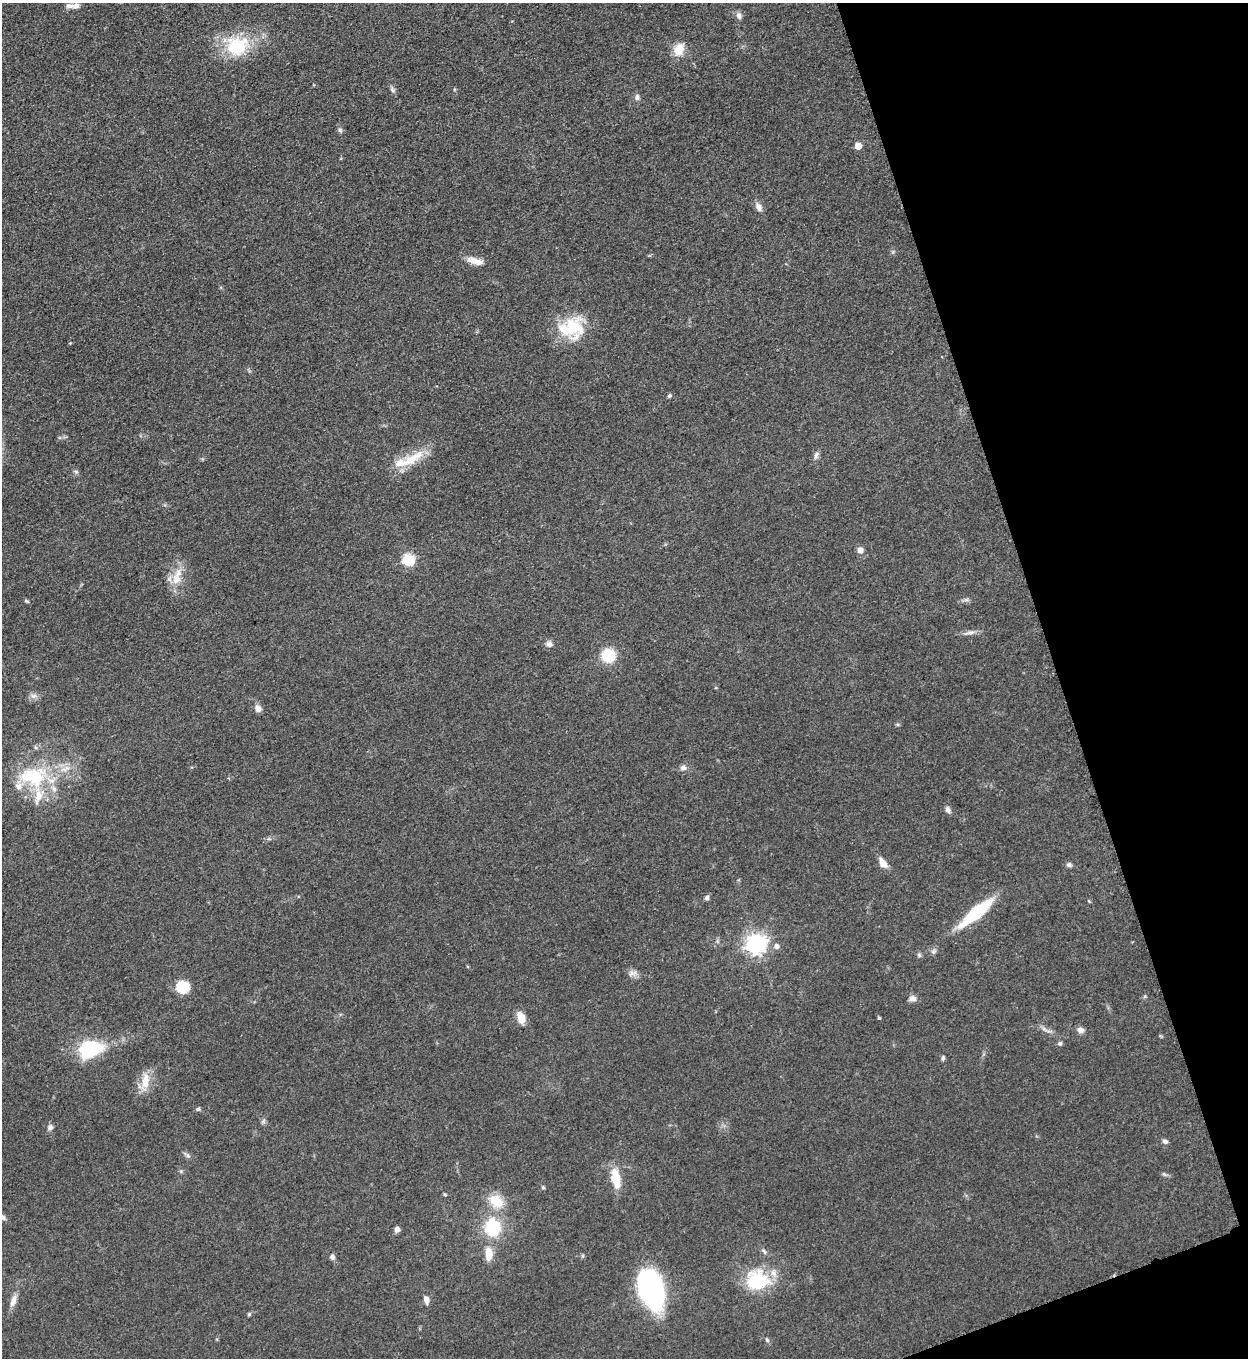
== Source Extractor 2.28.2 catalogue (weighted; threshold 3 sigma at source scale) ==
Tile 12 of 4 x 4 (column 4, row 3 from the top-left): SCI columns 4026-5271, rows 1366-2721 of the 5428 x 5440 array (HDU 1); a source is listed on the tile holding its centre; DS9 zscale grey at full resolution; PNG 1250 x 1360 px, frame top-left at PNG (2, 3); no overlay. Shown black and unused: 17% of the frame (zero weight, under 3 of 5 exposures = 1% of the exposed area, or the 3 px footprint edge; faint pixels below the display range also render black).
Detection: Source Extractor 2.28.2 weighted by HDU 2 'WHT'; one run over the whole footprint, this tile lists its part. Background 0.0613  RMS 0.0059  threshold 0.0265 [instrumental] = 3 sigma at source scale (4.5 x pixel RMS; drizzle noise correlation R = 1.50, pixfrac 1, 0.05/0.05 arcsec/px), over >= 5 px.
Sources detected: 68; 1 inside a brighter object's white glare — not listed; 4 inside a brighter listed object's ellipse — not listed separately; the other 63 listed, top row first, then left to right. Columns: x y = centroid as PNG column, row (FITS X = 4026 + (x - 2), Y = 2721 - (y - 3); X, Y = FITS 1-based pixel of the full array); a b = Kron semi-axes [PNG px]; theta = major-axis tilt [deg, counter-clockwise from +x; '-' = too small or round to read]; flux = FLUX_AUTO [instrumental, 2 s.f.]
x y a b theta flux
73 6 17 6 -2 3.6
739 15 10 7 -71 2.2
237 46 32 27 14 31
679 49 16 11 61 8.9
393 90 9 5 -50 1.5
637 97 7 6 - 1.9
340 130 6 5 - 1.2
858 146 5 5 - 8.3
759 207 11 7 -58 3.1
475 261 20 7 -14 5.9
573 326 28 28 - 25
669 396 6 5 - 1.1
816 455 10 6 67 1.9
410 460 27 13 32 15
76 472 6 5 - 1.1
860 550 8 7 - 2.7
408 560 7 6 - 47
176 579 17 13 82 9.2
26 601 7 4 -26 0.83
969 633 19 4 11 2.7
549 644 7 7 - 2.4
608 655 13 13 - 18
33 696 9 7 1 2.3
258 708 9 7 -60 3.1
683 768 9 7 1 2.2
33 776 43 27 0 45
948 810 8 6 -70 2.1
883 863 11 7 -54 5.7
1069 865 7 6 - 1.5
707 898 7 6 - 1.3
976 912 44 11 39 33
756 944 7 7 - 310
776 946 7 6 - 2.3
919 955 6 5 - 1.1
632 973 13 6 8 2.6
182 987 6 6 - 59
913 999 10 8 -12 2.6
521 1018 13 8 -72 6.5
879 1018 4 4 - 0.61
1044 1029 7 4 -18 1.4
1080 1030 10 7 -19 2.5
1060 1044 7 5 41 1.1
89 1048 20 14 13 47
943 1058 7 4 81 1
145 1080 24 10 86 8.3
198 1109 5 5 - 0.97
50 1127 8 7 - 1.8
1165 1141 7 5 -17 1.5
188 1156 6 6 - 1.3
1164 1174 6 5 - 0.97
616 1178 26 11 -80 12
543 1187 5 4 - 0.82
496 1201 22 15 -33 12
492 1227 18 15 -82 28
397 1229 6 5 - 3
489 1254 19 10 -87 7.4
332 1257 7 6 - 1.8
757 1280 25 21 -2 35
651 1289 35 19 -71 150
426 1300 9 6 -79 3.3
13 1301 16 7 73 4.4
249 1314 7 4 45 0.85
767 1340 7 4 -46 0.99